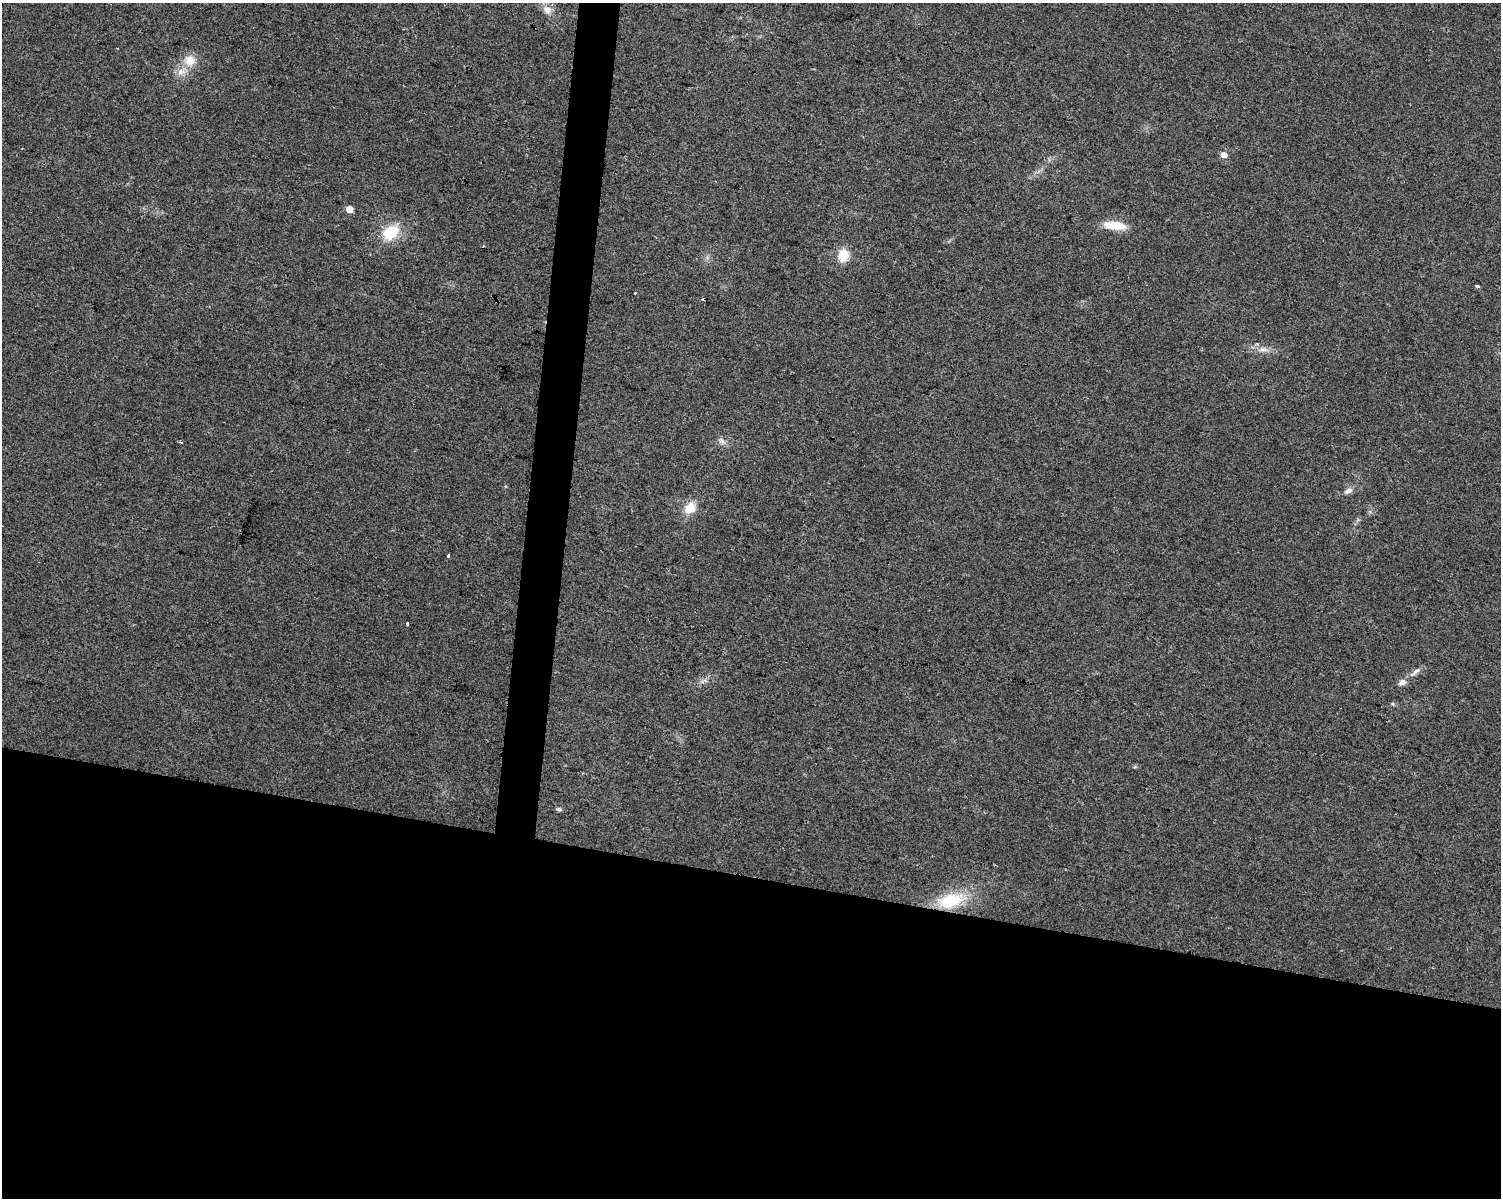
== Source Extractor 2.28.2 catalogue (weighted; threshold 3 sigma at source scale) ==
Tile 11 of 3 x 4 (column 2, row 4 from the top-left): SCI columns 1782-3280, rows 1-1196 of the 5002 x 4788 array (HDU 1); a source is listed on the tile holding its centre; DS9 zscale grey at full resolution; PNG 1503 x 1200 px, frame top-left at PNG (2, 3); no overlay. Shown black and unused: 29% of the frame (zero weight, under 2 of 3 exposures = <1% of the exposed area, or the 3 px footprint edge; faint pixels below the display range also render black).
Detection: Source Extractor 2.28.2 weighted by HDU 2 'WHT'; one run over the whole footprint, this tile lists its part. Background 0.0647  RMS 0.0074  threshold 0.0335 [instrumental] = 3 sigma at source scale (4.5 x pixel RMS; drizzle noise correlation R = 1.50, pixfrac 1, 0.0396/0.0396 arcsec/px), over >= 5 px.
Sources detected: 22; all 22 listed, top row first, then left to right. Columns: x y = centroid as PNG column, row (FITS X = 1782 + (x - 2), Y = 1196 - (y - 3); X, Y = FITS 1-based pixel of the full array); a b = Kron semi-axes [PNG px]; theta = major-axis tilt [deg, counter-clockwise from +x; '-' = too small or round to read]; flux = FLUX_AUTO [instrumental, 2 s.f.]
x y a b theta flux
547 10 12 10 -24 5.5
190 61 14 13 - 11
181 71 13 9 33 6.3
1224 155 5 4 - 8.2
349 209 5 4 - 11
1115 225 23 8 -6 19
391 232 22 16 38 23
483 246 3 3 - 2.1
843 255 15 12 81 12
1477 286 5 3 - 1.2
635 293 3 2 - 1
704 299 4 3 - 3.4
1263 349 14 6 1 4.9
722 441 11 6 -34 2.9
1348 491 12 6 23 3.6
690 508 16 13 53 11
448 556 3 3 - 3.4
407 624 4 3 - 0.92
1416 671 13 6 37 3.4
1403 682 9 8 - 3.4
559 809 8 4 -8 1.3
951 901 37 18 15 37
Overlapping masked pixels (flux is a lower limit): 1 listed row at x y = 704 299